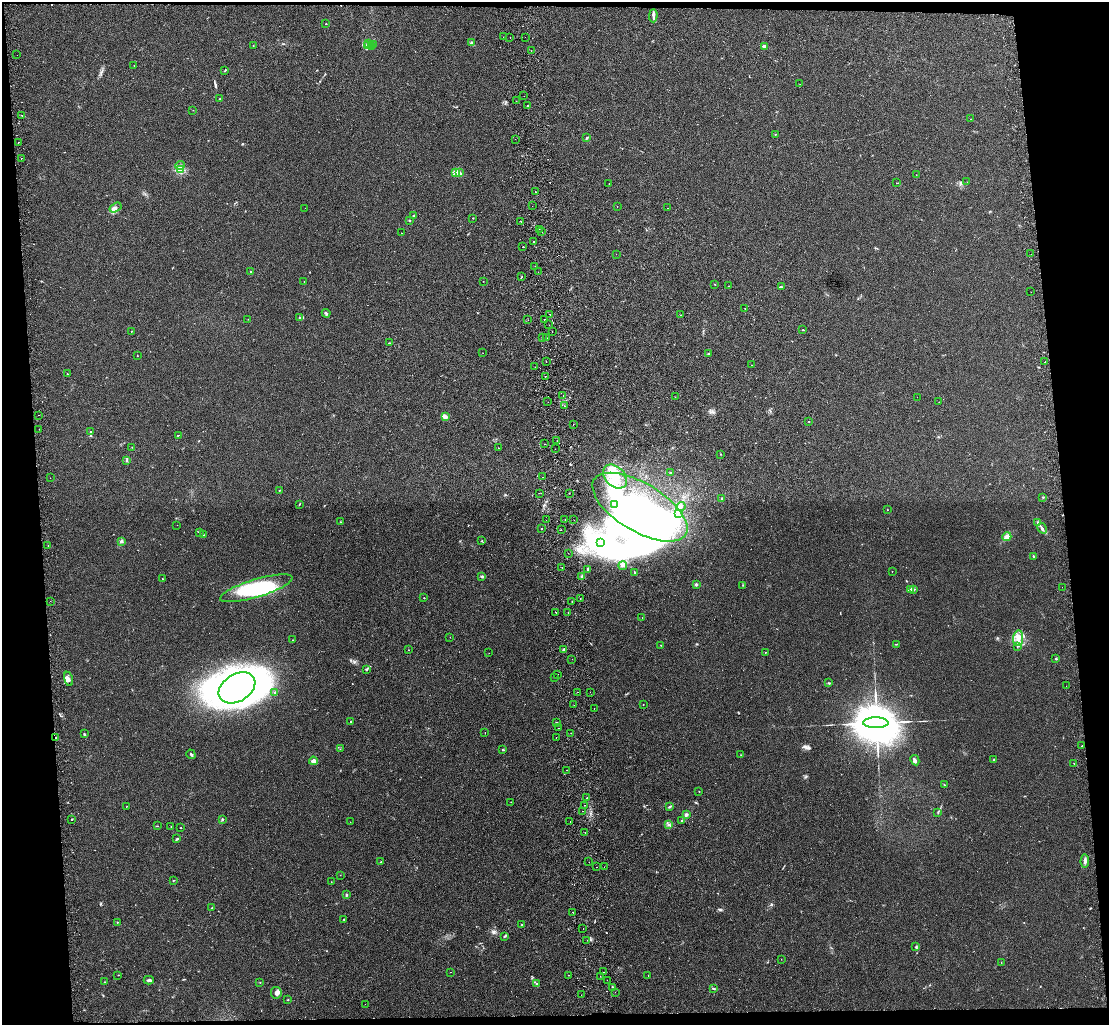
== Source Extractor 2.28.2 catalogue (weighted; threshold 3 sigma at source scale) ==
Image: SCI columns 57-4484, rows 137-4225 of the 4541 x 4420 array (HDU 1 of 3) = the unmasked area's bounding box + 8 px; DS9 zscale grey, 4 x 4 block average (1 PNG px = mean of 4 x 4 image px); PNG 1111 x 1027 px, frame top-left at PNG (2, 2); each listed source drawn as its Kron ellipse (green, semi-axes under 4 px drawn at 4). Shown black and unused: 9% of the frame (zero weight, under 2 of 3 exposures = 3% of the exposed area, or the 3 px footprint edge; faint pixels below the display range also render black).
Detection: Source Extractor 2.28.2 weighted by HDU 2 'WHT'. Background 0.0274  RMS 0.0066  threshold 0.0298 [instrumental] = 3 sigma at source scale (4.5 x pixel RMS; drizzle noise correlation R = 1.50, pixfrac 1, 0.05/0.05 arcsec/px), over >= 5 px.
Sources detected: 354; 1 too faint to see at this stretch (4 x 4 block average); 50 inside a brighter object's white glare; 21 cosmic-ray / hot-pixel residue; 3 long thin detections or spike segments (spike, bleed or trail) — neither listed nor drawn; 2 coinciding with a brighter row at this scale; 12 inside a brighter listed object's ellipse — not listed separately; the other 265 listed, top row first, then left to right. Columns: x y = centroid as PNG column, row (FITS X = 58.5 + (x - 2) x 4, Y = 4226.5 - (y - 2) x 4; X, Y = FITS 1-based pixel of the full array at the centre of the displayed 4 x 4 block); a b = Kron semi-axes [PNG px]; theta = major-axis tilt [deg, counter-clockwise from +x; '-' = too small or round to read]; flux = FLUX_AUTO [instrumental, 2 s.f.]
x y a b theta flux
653 16 6 3 89 12
326 24 2 2 - 3.7
503 37 2 2 - 1.8
510 37 2 2 - 1.4
525 37 2 2 - 1.9
472 42 3 2 - 5.6
369 43 2 2 - 1.9
253 45 2 2 - 1.4
374 45 2 2 - 2.5
368 46 4 2 - 4.3
371 47 3 2 - 4.6
764 47 2 2 - 64
531 50 2 2 - 0.73
17 55 2 2 - 1.6
134 65 2 2 - 1
225 70 3 2 - 3.4
800 84 2 2 - 0.75
524 96 2 2 - 2.5
220 99 2 2 - 2.8
516 101 2 2 - 2.2
528 105 2 2 - 29
193 110 2 2 - 1.1
22 115 2 2 - 0.96
970 119 2 2 - 0.69
775 134 2 2 - 2.1
587 138 3 2 - 5.2
515 139 2 2 - 1.3
18 142 2 2 - 5.1
21 158 2 2 - 1.7
180 166 5 2 - 5.1
180 170 2 2 - 300
456 173 3 2 - 6
459 173 3 2 - 3.1
916 175 2 2 - 0.74
967 182 2 2 - 0.73
609 183 2 2 - 0.71
897 183 2 2 - 1.1
536 192 2 2 - 1.5
532 206 2 2 - 1.6
617 206 2 2 - 1.2
115 207 6 2 31 9.5
305 208 2 2 - 0.45
667 208 2 2 - 0.84
414 216 2 2 - 22
473 218 2 2 - 3.4
409 220 2 2 - 13
520 221 2 2 - 3.3
539 229 2 2 - 5.1
542 231 2 2 - 3.3
401 233 2 2 - 1.5
534 241 2 2 - 2.7
523 247 2 2 - 14
616 254 2 2 - 1.4
1031 254 2 2 - 0.72
535 266 2 2 - 0.59
251 272 2 2 - 11
538 272 2 2 - 0.57
522 277 2 2 - 1.3
304 281 2 2 - 0.92
483 281 2 2 - 1.2
715 284 2 2 - 1.4
728 286 2 2 - 0.9
781 287 3 2 - 6.6
1031 292 2 2 - 1.2
745 308 2 2 - 2.6
326 313 4 2 - 5.3
550 314 2 2 - 2.7
681 315 2 2 - 1.7
300 318 3 2 - 3.9
248 319 2 2 - 0.92
528 320 2 2 - 0.62
544 320 2 2 - 0.77
549 325 2 2 - 1.5
803 330 2 2 - 2.8
131 332 2 2 - 0.96
552 332 2 2 - 3.1
542 338 2 2 - 1.3
546 338 2 2 - 2.4
389 343 2 2 - 2.9
483 353 2 2 - 0.61
709 353 2 2 - 2.5
137 356 2 2 - 1.9
546 361 2 2 - 1.8
1045 362 2 2 - 8
752 365 2 2 - 0.75
535 367 2 2 - 0.84
67 374 2 2 - 1.8
545 376 2 2 - 5.5
563 395 2 2 - 3
675 397 2 2 - 3.6
917 397 2 2 - 0.54
548 402 2 2 - 0.81
939 402 2 2 - 2.7
565 406 2 2 - 1
38 415 2 2 - 1.7
445 417 3 2 - 7
809 422 2 2 - 1.9
573 424 2 2 - 2.3
39 429 2 2 - 1.7
90 432 2 2 - 2.8
178 435 2 2 - 1.3
557 441 2 2 - 1.1
545 444 2 2 - 0.79
132 447 2 2 - 0.83
498 448 2 2 - 0.75
555 449 2 2 - 0.62
720 454 2 2 - 1.3
127 460 3 2 - 3.1
670 472 2 2 - 1.7
615 476 14 9 -46 85
542 477 2 2 - 0.98
50 478 2 2 - 0.91
280 490 2 2 - 1.4
539 493 2 2 - 3.2
569 493 2 2 - 1.1
1043 498 2 2 - 1.7
722 499 3 2 - 4.4
299 504 3 2 - 2.8
614 504 2 2 - 5.1
640 507 53 24 -31 810
681 507 4 3 - 8.3
887 510 2 2 - 1.2
678 513 3 2 - 3.3
565 519 2 2 - 2
546 520 2 2 - 0.93
574 520 2 2 - 1.1
340 522 2 2 - 1.2
1037 523 2 2 - 4.2
177 525 2 2 - 1.1
541 528 2 2 - 2.6
1042 528 6 2 -58 9.2
561 530 2 2 - 1.4
199 533 3 2 - 3.3
203 534 2 2 - 1.5
1007 537 4 3 - 17
121 541 3 3 - 5.9
482 541 2 2 - 1.8
600 542 2 2 - 1.8
48 545 2 2 - 1.1
568 553 2 2 - 0.56
1033 556 3 2 - 4.9
623 566 4 3 - 5.9
562 567 2 2 - 2.4
588 569 2 2 - 23
892 571 2 2 - 1.8
634 572 3 2 - 1.9
482 576 2 2 - 25
582 576 2 2 - 4.4
162 579 2 2 - 1.3
696 584 2 2 - 32
743 585 2 2 - 1.6
1062 587 2 2 - 1.1
256 588 38 9 17 240
910 589 3 2 - 7.5
914 589 3 2 - 4.5
424 598 2 2 - 2.2
580 598 2 2 - 1.4
50 601 2 2 - 0.53
572 602 2 2 - 1.3
556 612 2 2 - 1.9
568 612 2 2 - 4.5
642 617 2 2 - 0.63
450 637 2 2 - 0.66
1018 638 8 5 82 25
292 640 2 2 - 0.84
896 644 2 2 - 2.1
661 645 2 2 - 1.1
1018 646 2 2 - 2.4
408 650 2 2 - 1.6
563 650 4 2 - 4.3
765 652 2 2 - 1.1
489 653 2 2 - 0.88
572 659 2 2 - 1.5
1056 659 2 2 - 17
367 669 3 2 - 4.9
558 675 2 2 - 1.4
554 677 2 2 - 0.91
69 679 7 4 -77 15
828 683 2 2 - 1.7
1066 686 2 2 - 0.51
237 688 20 13 32 560
578 692 2 2 - 1.9
590 692 2 2 - 2.1
274 693 2 2 - 1.9
643 704 2 2 - 1.7
574 705 2 2 - 0.52
594 708 2 2 - 4.1
351 721 2 2 - 3.4
556 722 3 2 - 2.5
876 723 13 5 -1 45000
558 728 2 2 - 2.5
485 733 2 2 - 1.2
571 733 2 2 - 2.8
84 734 2 2 - 2.1
55 738 3 2 - 3
556 738 2 2 - 0.92
1082 746 2 2 - 1.3
340 749 2 2 - 1
503 750 3 2 - 2.7
191 754 5 2 - 4.6
740 755 2 2 - 0.77
915 760 5 3 - 7.5
994 760 4 2 - 2.3
313 761 4 3 - 15
1074 763 2 2 - 1.5
567 770 2 2 - 1.6
945 785 4 2 - 3.1
699 792 2 2 - 1.1
587 798 2 2 - 7.1
511 802 2 2 - 1.1
585 805 2 2 - 1.5
126 807 2 2 - 0.87
670 807 3 2 - 4.3
583 811 2 2 - 2.2
938 813 2 2 - 1.2
686 815 4 3 - 6.4
72 819 2 2 - 5.5
222 819 3 2 - 3.9
682 820 2 2 - 3
570 821 2 2 - 7
350 822 2 2 - 0.66
669 824 3 2 - 3.7
157 826 2 2 - 1.5
171 826 2 2 - 1.3
181 828 2 2 - 2.1
585 832 2 2 - 1.2
177 839 4 2 - 4.7
1085 861 6 2 86 10
380 862 2 2 - 1.9
589 862 2 2 - 1.3
596 867 2 2 - 4.8
604 867 2 2 - 2.3
340 875 2 2 - 0.85
173 880 3 2 - 2.1
331 882 2 2 - 0.81
346 895 3 2 - 3.3
211 908 2 2 - 2.7
573 912 2 2 - 4
344 919 2 2 - 1.9
117 922 2 2 - 2
522 925 2 2 - 2.8
583 928 2 2 - 2.3
504 936 4 2 - 3.8
587 940 2 2 - 1.3
916 947 3 2 - 3.1
781 959 2 2 - 0.54
1001 962 2 2 - 0.88
450 972 2 2 - 1.1
604 972 2 2 - 1.3
118 975 2 2 - 0.99
569 975 2 2 - 1.1
648 975 2 2 - 1.1
600 976 2 2 - 1
149 980 5 2 - 9.2
607 980 2 2 - 1.8
104 982 2 2 - 3.4
260 982 2 2 - 0.81
537 984 3 2 - 4.4
612 987 2 2 - 2.5
714 989 3 2 - 3
615 992 2 2 - 0.54
276 993 6 5 - 15
581 995 2 2 - 2.1
288 1000 2 2 - 2
365 1004 2 2 - 0.87
Overlapping masked pixels (flux is a lower limit): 1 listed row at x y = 55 738
Diffuse or blended objects may show on this block-average render without a row.